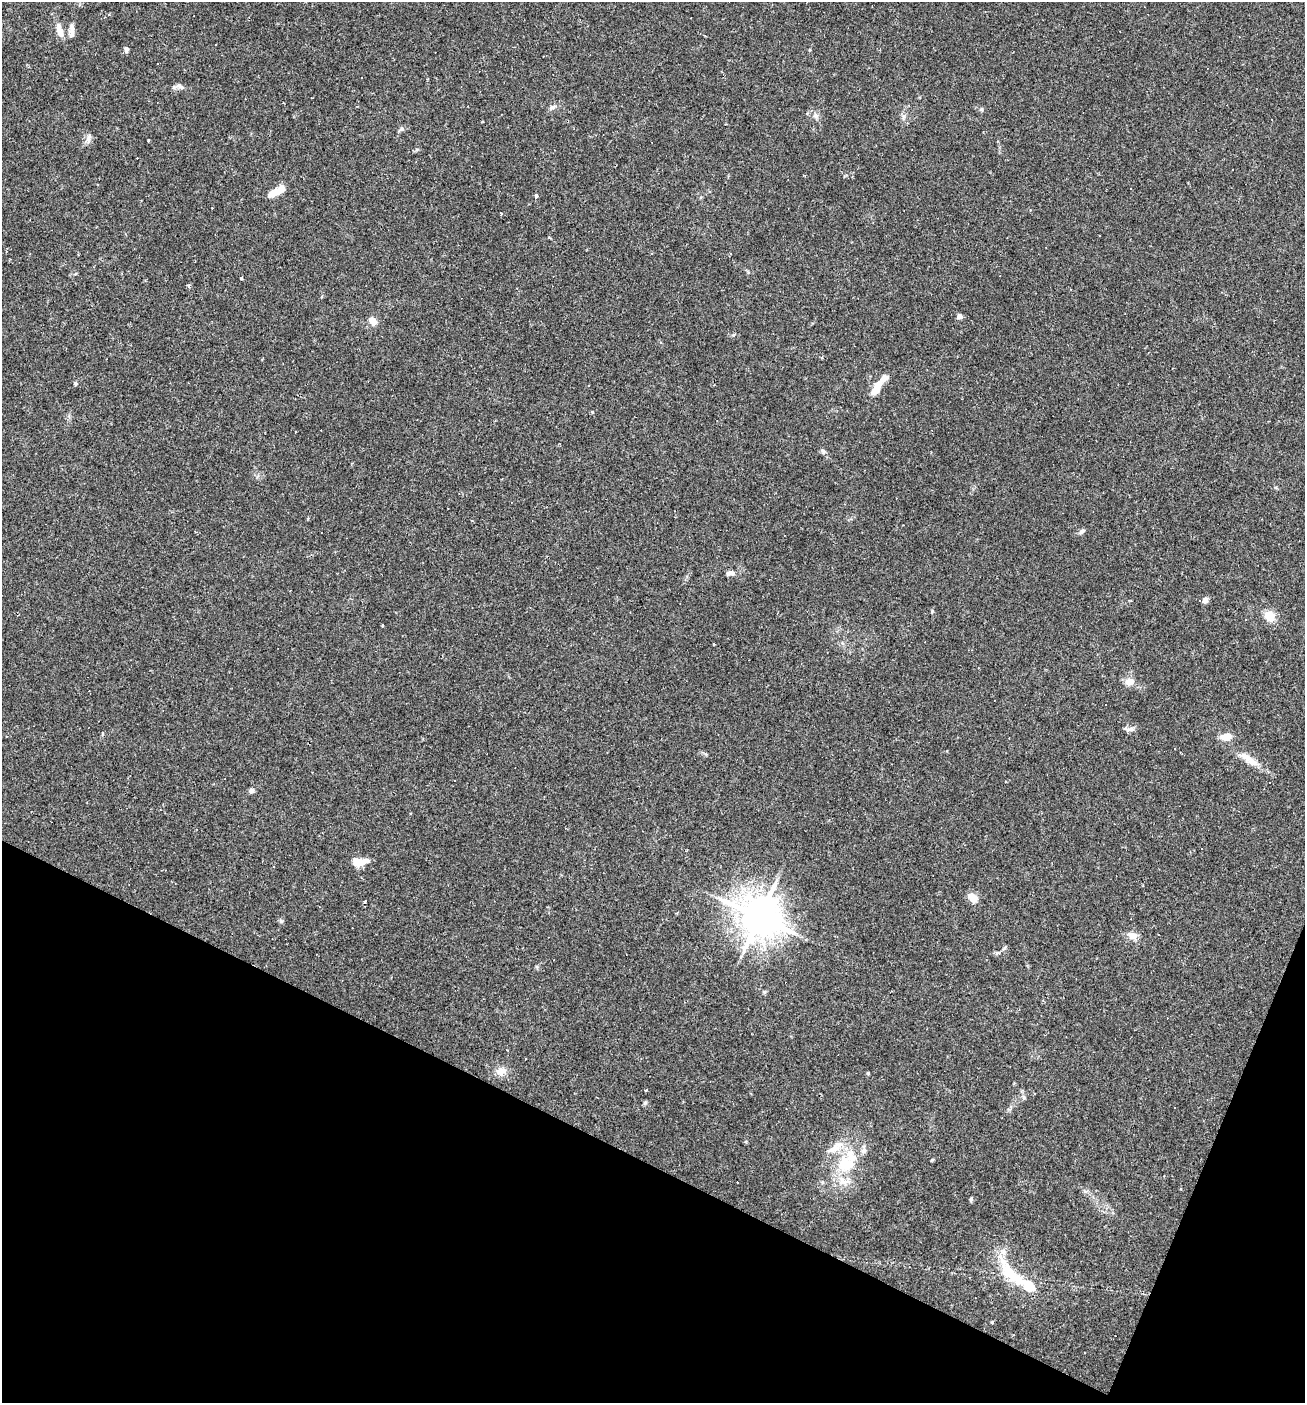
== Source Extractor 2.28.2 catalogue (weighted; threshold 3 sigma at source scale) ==
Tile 15 of 4 x 4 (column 3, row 4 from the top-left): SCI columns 2742-4044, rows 2-1402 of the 5617 x 5606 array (HDU 1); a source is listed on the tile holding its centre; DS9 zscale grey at full resolution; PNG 1307 x 1405 px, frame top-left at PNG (2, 2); no overlay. Shown black and unused: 20% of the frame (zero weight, under 2 of 3 exposures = <1% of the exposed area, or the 3 px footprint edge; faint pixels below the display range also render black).
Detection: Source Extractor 2.28.2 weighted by HDU 2 'WHT'; one run over the whole footprint, this tile lists its part. Background 0.0488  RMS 0.0049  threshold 0.0221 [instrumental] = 3 sigma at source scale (4.5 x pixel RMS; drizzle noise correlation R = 1.50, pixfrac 1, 0.05/0.05 arcsec/px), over >= 5 px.
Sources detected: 76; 13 cosmic-ray / hot-pixel residue — not listed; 8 inside a brighter listed object's ellipse — not listed separately; the other 55 listed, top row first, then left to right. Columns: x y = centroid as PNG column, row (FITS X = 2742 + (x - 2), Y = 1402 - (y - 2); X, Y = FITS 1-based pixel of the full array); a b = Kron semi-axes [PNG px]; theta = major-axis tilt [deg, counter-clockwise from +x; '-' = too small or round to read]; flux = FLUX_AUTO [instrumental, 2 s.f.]
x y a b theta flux
109 14 3 3 - 0.68
72 29 15 6 89 2.5
60 31 18 7 -74 4.6
216 44 2 2 - 0.36
126 49 7 5 -90 1.2
179 86 11 5 -18 1.6
552 107 10 5 31 1.4
982 109 6 4 89 0.63
815 115 7 4 -72 1.1
903 117 7 4 71 1
402 129 6 4 -44 0.76
88 139 13 5 84 2
148 140 3 2 - 0.44
1232 169 3 3 - 1.1
1131 188 2 2 - 0.41
279 190 19 8 36 4.6
536 195 3 3 - 36
501 213 3 3 - 0.62
241 278 3 3 - 1.1
188 286 5 4 - 0.75
959 316 4 4 - 3.2
373 322 9 7 -51 3.6
75 383 4 4 - 1.2
877 388 20 8 61 6.6
296 431 3 2 - 1.3
823 451 7 5 -46 0.99
472 520 3 3 - 0.53
1082 531 10 5 31 1.3
728 573 9 7 4 1.7
1205 600 5 4 - 4
1270 616 13 11 -43 6.7
1246 619 3 3 - 1
382 625 4 2 - 0.39
1129 681 13 10 6 3.4
1131 729 11 6 10 1.8
1226 737 10 7 9 5.8
1252 761 16 9 -30 4.6
454 780 3 3 - 1.4
251 791 7 6 - 1.3
360 862 18 8 2 6.6
274 866 3 3 - 1.5
973 898 10 7 -46 6.2
365 902 3 3 - 0.67
759 917 14 12 -28 1100
1133 936 13 9 -9 3.4
1004 948 8 3 45 0.77
764 992 5 5 - 0.66
501 1071 14 9 18 4.1
1024 1097 6 5 - 0.87
645 1103 6 5 - 0.75
932 1160 5 3 - 0.45
847 1164 28 24 4 21
971 1199 6 4 85 0.73
1009 1272 52 15 -59 19
992 1322 3 3 - 0.67
Unlisted compact peaks at least as high as the median listed source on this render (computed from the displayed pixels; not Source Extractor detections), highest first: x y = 868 1073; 281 921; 733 335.